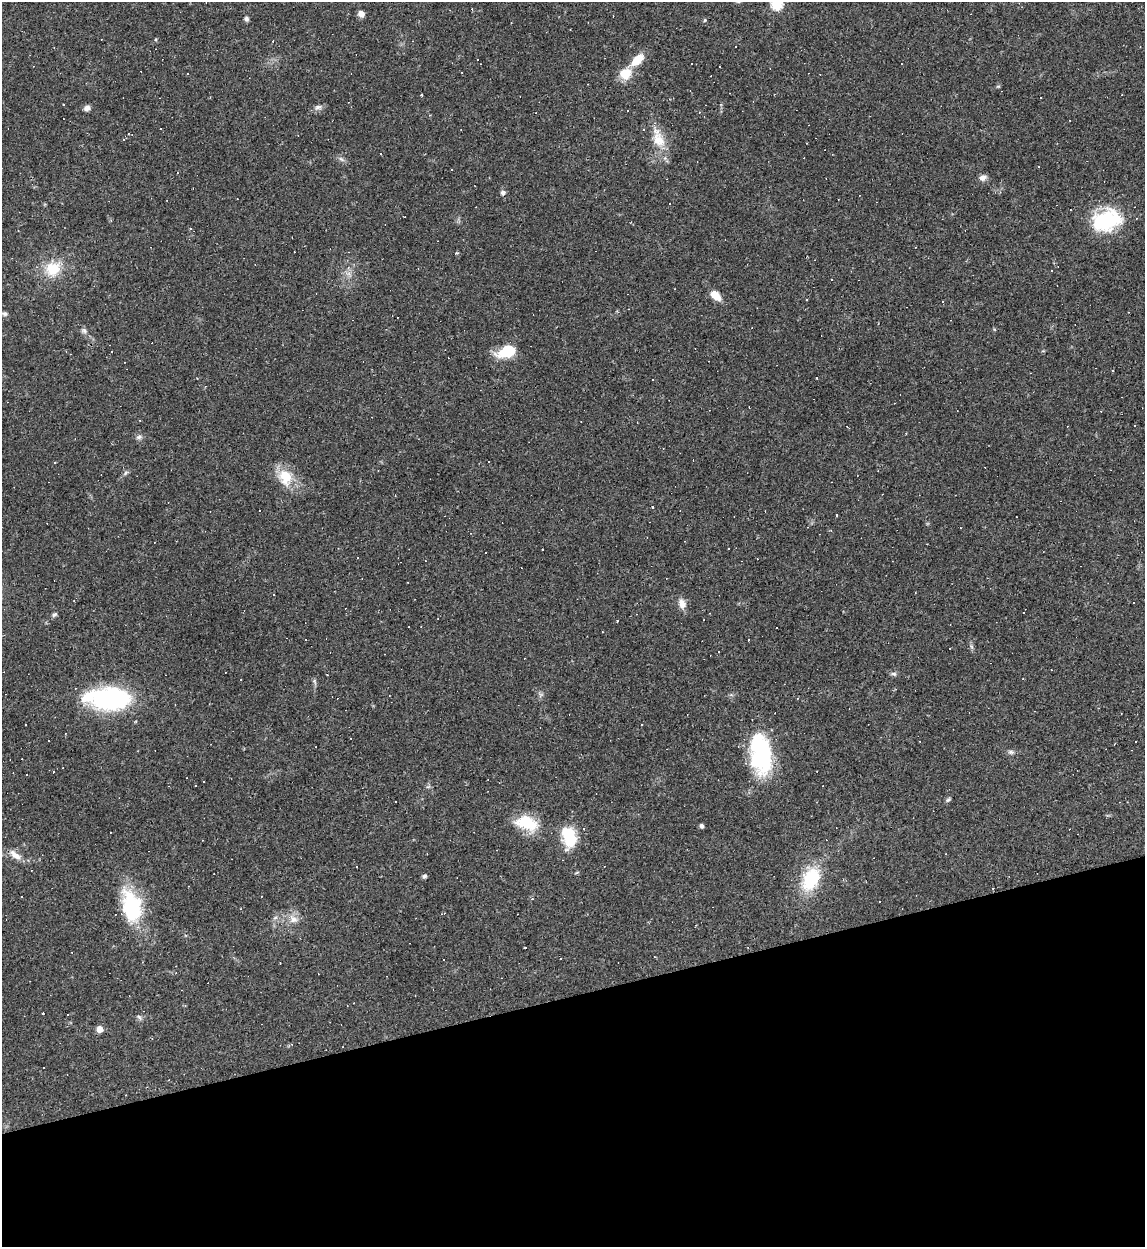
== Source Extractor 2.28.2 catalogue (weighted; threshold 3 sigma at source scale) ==
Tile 14 of 4 x 4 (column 2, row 4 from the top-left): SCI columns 1280-2422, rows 1-1245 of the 4959 x 4984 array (HDU 1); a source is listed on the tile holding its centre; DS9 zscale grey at full resolution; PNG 1147 x 1249 px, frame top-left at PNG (2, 2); no overlay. Shown black and unused: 20% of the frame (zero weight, under 2 of 3 exposures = <1% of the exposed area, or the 3 px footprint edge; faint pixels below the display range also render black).
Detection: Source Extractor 2.28.2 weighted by HDU 2 'WHT'; one run over the whole footprint, this tile lists its part. Background 0.0561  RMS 0.0052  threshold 0.0234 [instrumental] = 3 sigma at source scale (4.5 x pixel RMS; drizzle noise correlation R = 1.50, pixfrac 1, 0.05/0.05 arcsec/px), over >= 5 px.
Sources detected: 151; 2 inside a brighter object's white glare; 74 cosmic-ray / hot-pixel residue — not listed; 3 inside a brighter listed object's ellipse — not listed separately; the other 72 listed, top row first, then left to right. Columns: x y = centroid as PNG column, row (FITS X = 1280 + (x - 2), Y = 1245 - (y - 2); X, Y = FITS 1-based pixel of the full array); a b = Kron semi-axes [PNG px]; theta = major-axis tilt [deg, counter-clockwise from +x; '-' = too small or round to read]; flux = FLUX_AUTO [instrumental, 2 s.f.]
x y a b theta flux
777 4 6 6 - 46
472 9 3 3 - 0.4
361 14 7 6 - 2.9
246 19 6 5 - 1.3
705 20 5 4 - 0.58
638 60 17 9 42 8.4
626 73 13 11 57 11
422 95 3 3 - 0.76
318 107 11 7 21 1.9
87 108 8 6 22 2.1
628 110 3 3 - 2
658 139 29 14 -72 11
341 159 7 4 -18 1.1
452 170 3 2 - 0.63
983 178 9 7 13 2.6
503 193 6 6 - 1.6
1105 221 33 25 42 32
190 229 4 4 - 0.58
348 267 6 4 2 0.84
53 269 20 17 35 14
715 295 12 7 -40 6.3
5 314 7 6 - 1.2
84 331 8 6 -56 1.5
112 351 2 2 - 0.42
507 352 17 10 19 18
140 420 3 3 - 0.85
1135 425 3 2 - 0.5
139 437 8 6 17 1.4
54 463 3 3 - 1.3
125 473 9 4 43 1.1
285 477 22 17 -76 13
259 510 3 2 - 0.78
836 514 3 3 - 2.4
960 528 3 2 - 0.66
542 550 2 2 - 0.44
274 594 3 3 - 0.77
682 604 12 8 -73 4.1
54 614 8 5 38 1.1
617 621 3 3 - 1.1
777 628 2 2 - 0.43
971 646 7 4 -71 0.99
894 674 8 5 -17 1.2
1023 679 3 2 - 0.33
241 680 2 2 - 0.32
314 681 7 4 -71 0.92
109 699 41 23 -2 72
1011 752 8 6 1 1.4
760 759 38 27 -70 39
196 785 3 2 - 0.57
948 800 7 4 40 0.91
527 823 29 16 -18 17
702 826 4 4 - 1.7
584 828 3 2 - 0.62
569 836 22 13 -75 21
15 855 19 8 -37 4.5
424 876 6 5 - 1
811 879 26 18 65 27
21 896 3 3 - 4.5
532 899 4 4 - 0.56
879 901 2 2 - 0.37
133 911 49 20 -79 36
444 913 6 3 15 0.6
293 919 14 11 -45 4.5
526 947 3 3 - 1.8
654 957 3 2 - 0.39
560 959 2 2 - 0.42
280 963 2 2 - 0.33
43 1013 3 3 - 0.9
139 1017 9 4 -60 0.96
99 1029 6 5 - 4.5
292 1044 4 3 - 0.39
44 1067 3 3 - 3.7
Isophote crosses this tile's border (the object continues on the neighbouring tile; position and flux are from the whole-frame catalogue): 1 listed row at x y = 777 4
Unlisted compact peaks at least as high as the median listed source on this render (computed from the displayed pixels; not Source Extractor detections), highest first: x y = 994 329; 456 253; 156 39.